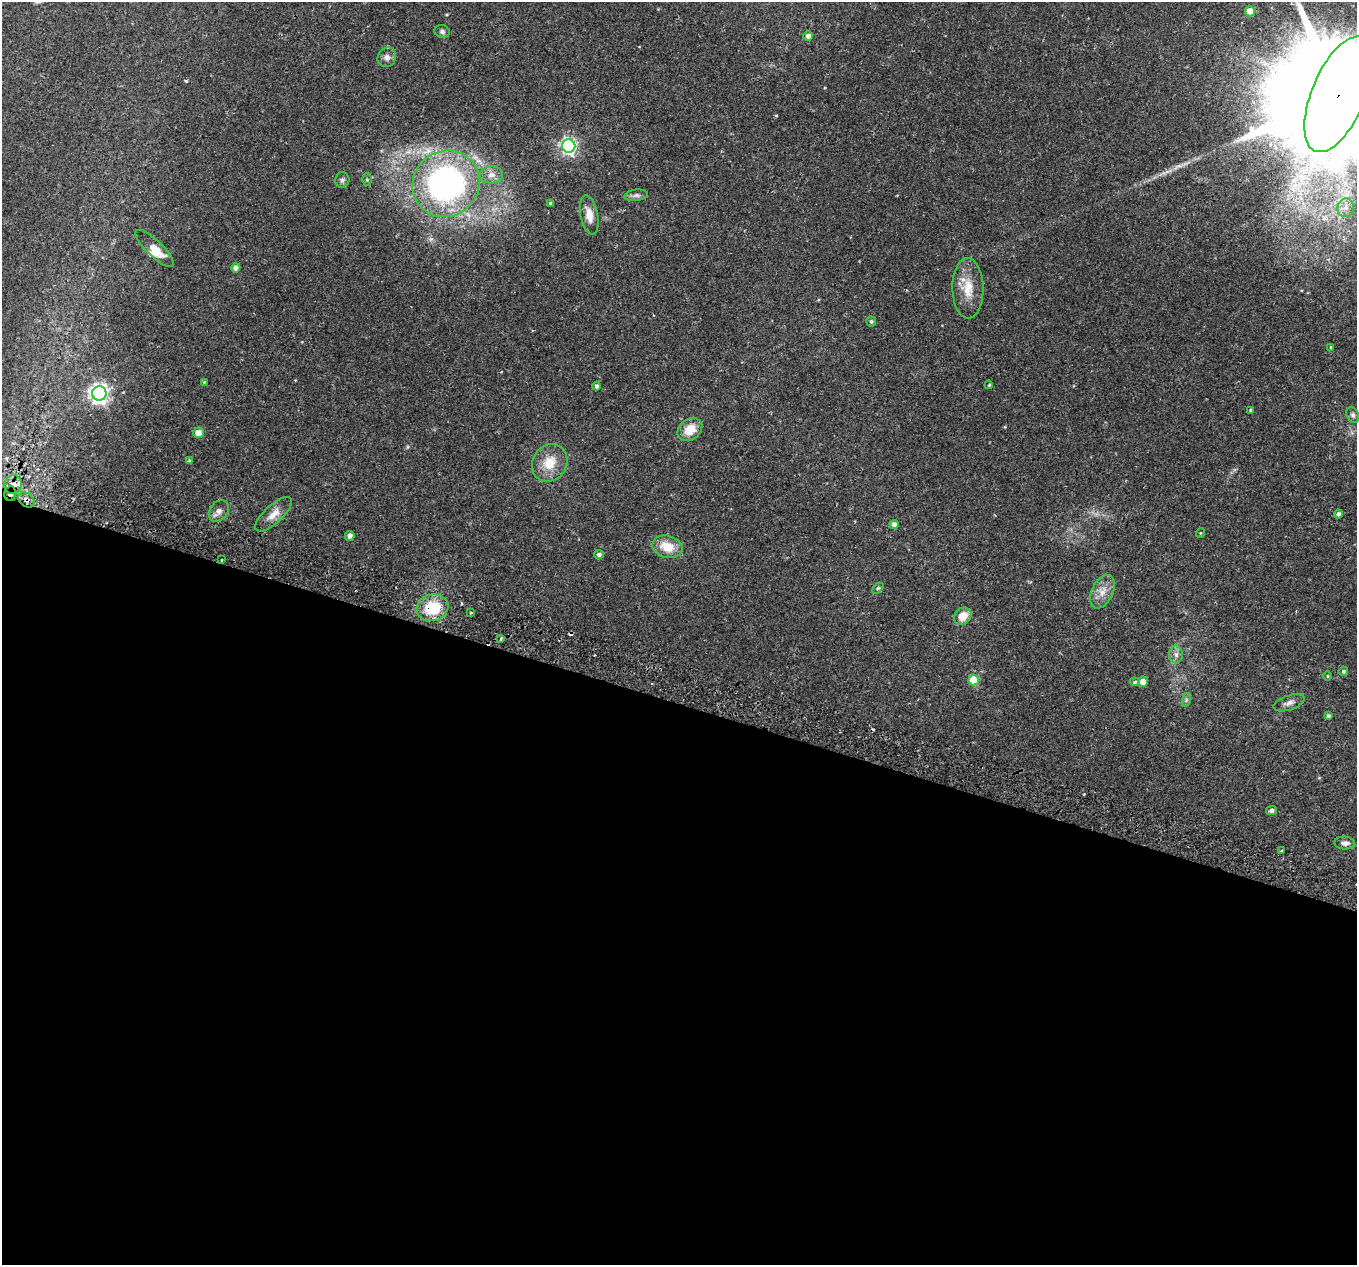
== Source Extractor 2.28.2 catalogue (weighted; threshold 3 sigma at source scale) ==
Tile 14 of 4 x 4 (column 2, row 4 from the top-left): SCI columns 1432-2786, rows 356-1618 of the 5565 x 5701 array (HDU 1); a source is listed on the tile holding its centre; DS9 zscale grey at full resolution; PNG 1359 x 1267 px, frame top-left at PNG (2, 2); each listed source drawn as its Kron ellipse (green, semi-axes under 4 px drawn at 4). Shown black and unused: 44% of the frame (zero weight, under 2 of 3 exposures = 5% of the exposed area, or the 3 px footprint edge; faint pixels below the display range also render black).
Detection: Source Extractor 2.28.2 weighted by HDU 2 'WHT'; one run over the whole footprint, this tile lists its part. Background 0.0416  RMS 0.0036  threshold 0.0162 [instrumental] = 3 sigma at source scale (4.5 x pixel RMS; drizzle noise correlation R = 1.50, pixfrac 1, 0.0396/0.0396 arcsec/px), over >= 5 px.
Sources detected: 64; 3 cosmic-ray / hot-pixel residue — neither listed nor drawn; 2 inside a brighter listed object's ellipse — not listed separately; the other 59 listed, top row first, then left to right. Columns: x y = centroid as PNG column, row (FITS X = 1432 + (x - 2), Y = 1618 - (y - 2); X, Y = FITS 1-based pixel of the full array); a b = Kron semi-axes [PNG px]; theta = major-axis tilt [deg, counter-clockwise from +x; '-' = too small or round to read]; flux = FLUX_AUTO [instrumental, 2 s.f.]
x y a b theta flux
1250 11 5 5 - 6.5
442 32 8 6 -18 0.9
808 36 5 5 - 1.4
387 57 10 9 - 1.6
1339 94 61 26 67 21000
569 146 7 6 - 95
491 175 11 8 3 2.3
342 180 8 7 - 0.89
367 180 6 5 - 0.56
446 184 34 32 40 100
636 195 12 5 8 1.2
551 203 4 4 - 0.59
1346 208 9 8 - 2.6
589 215 20 8 -79 4
155 248 25 8 -44 4.4
236 268 4 4 - 2.1
968 288 30 15 -89 7.9
871 321 5 5 - 0.63
1331 347 4 3 - 0.29
204 382 4 3 - 0.35
989 385 4 3 - 0.33
597 386 4 4 - 0.82
99 393 7 7 - 150
1251 410 4 4 - 0.54
1353 415 8 6 -63 0.94
690 430 13 10 37 5.9
199 433 5 5 - 4.8
190 461 4 4 - 0.73
550 463 19 17 59 7.4
13 485 9 8 - 3.5
10 494 7 5 79 2.1
27 500 9 6 -41 1.5
219 511 12 9 51 2.1
274 514 23 9 43 3.7
1338 514 4 4 - 1
894 524 4 4 - 1.7
1200 533 5 3 - 0.25
350 536 5 5 - 1.3
667 547 15 11 -14 6.7
599 554 5 4 - 1.1
222 560 3 2 - 0.51
878 588 6 4 44 0.51
1102 592 18 10 64 4
432 608 16 13 15 13
471 613 3 3 - 1.2
963 616 9 7 43 4.9
501 639 4 3 - 0.56
1176 655 9 6 -89 1.4
1343 671 5 5 - 0.63
1327 676 4 3 - 0.31
974 680 5 5 - 11
1135 682 5 4 - 0.45
1143 682 5 5 - 2.8
1186 700 7 4 72 0.67
1289 703 16 7 19 1.8
1328 716 4 3 - 0.75
1271 811 5 4 - 0.98
1345 843 10 6 -3 1.5
1282 850 3 3 - 1
Overlapping masked pixels (flux is a lower limit): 6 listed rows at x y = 1339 94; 13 485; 10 494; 27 500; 222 560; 432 608
Isophote crosses this tile's border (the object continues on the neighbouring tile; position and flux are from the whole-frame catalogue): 1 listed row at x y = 1339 94